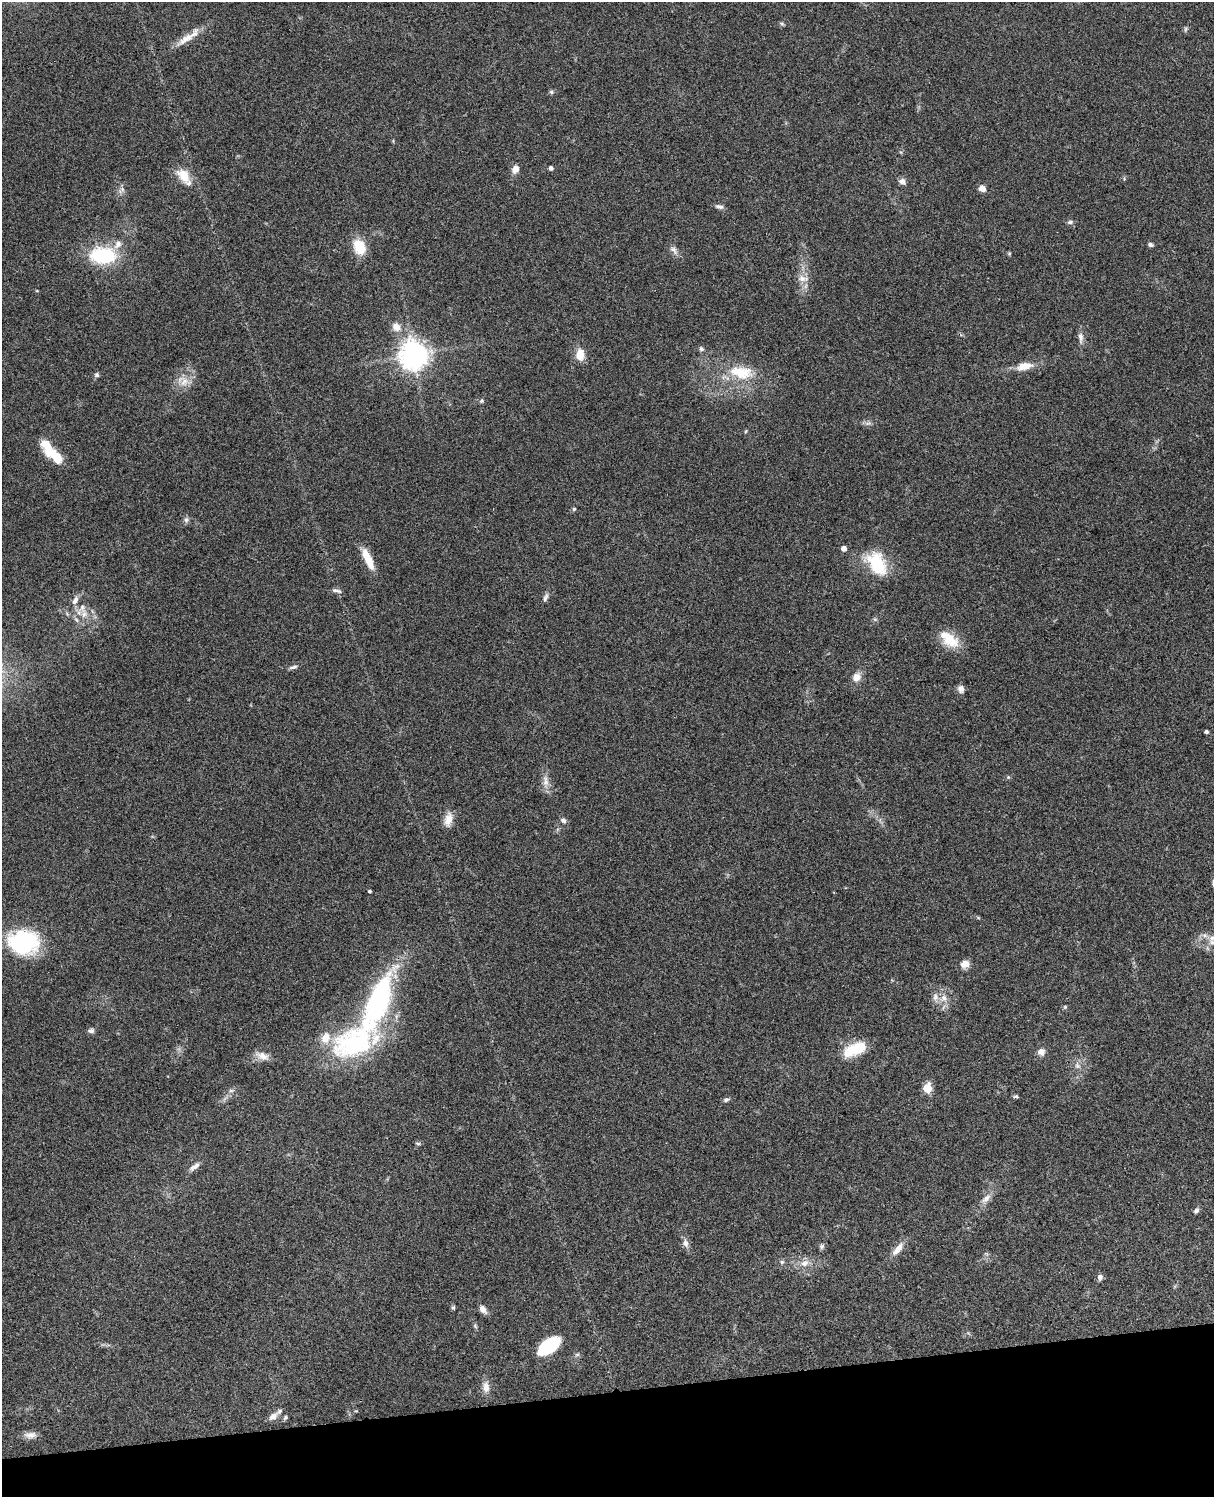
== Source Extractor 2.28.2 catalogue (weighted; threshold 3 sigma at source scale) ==
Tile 10 of 4 x 3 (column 2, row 3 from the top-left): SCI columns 1333-2544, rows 278-1772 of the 5088 x 4927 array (HDU 1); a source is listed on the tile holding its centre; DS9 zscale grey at full resolution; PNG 1216 x 1499 px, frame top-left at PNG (2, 2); no overlay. Shown black and unused: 7% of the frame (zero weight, under 3 of 4 exposures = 6% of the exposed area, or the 3 px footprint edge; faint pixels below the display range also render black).
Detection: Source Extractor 2.28.2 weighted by HDU 2 'WHT'; one run over the whole footprint, this tile lists its part. Background 0.0986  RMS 0.0064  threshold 0.0286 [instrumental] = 3 sigma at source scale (4.5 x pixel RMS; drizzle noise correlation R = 1.50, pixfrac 1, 0.05/0.05 arcsec/px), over >= 5 px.
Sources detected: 92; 1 inside a brighter object's white glare — not listed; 7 inside a brighter listed object's ellipse — not listed separately; the other 84 listed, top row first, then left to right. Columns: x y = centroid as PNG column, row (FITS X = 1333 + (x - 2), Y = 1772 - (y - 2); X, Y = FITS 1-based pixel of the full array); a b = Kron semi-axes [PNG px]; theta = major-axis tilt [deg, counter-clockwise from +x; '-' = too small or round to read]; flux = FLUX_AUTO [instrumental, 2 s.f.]
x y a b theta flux
782 23 6 4 -47 1
1185 29 8 4 81 1
186 39 30 10 34 8.5
551 92 6 5 - 1
551 168 4 4 - 1.9
515 169 7 6 - 6.1
184 176 20 12 -51 12
902 181 8 7 - 3
982 188 8 7 - 3.7
121 190 12 6 55 2.6
719 207 11 5 -14 2.1
1070 222 9 5 15 1.4
1150 245 6 5 - 1.5
359 247 16 11 -64 17
674 250 15 7 -49 3.1
1009 253 5 5 - 0.75
103 255 24 15 -2 46
803 278 17 9 -7 4.9
396 327 12 10 -44 5.5
1081 337 15 6 -84 3.2
701 349 7 6 - 1.6
414 355 10 10 - 630
580 355 13 9 86 9
1024 366 23 10 13 8.6
741 372 35 18 -9 25
97 375 6 6 - 1.5
183 381 19 13 -30 8.2
481 401 7 5 47 1.1
868 423 9 5 18 1.8
746 431 6 3 71 0.63
52 453 29 11 -40 19
574 509 6 5 - 0.88
186 520 8 7 - 1.9
844 549 5 4 - 3.6
368 559 26 8 -65 12
877 563 30 19 -56 29
337 591 15 5 -12 2
545 598 14 5 70 2.1
82 608 16 10 -78 6.6
949 639 27 14 -37 16
293 667 11 5 13 1.8
856 677 13 10 53 5
961 689 9 8 - 3
1206 732 4 3 - 1.4
1008 777 5 5 - 0.78
546 781 19 8 -83 5.2
448 819 18 9 78 6.3
563 820 8 6 -40 1.9
369 891 3 3 - 1.1
1212 938 11 9 5 4.4
26 941 28 23 -12 66
965 964 9 8 - 5.2
944 998 12 10 33 5.6
378 1001 81 25 69 110
1065 1007 5 4 - 0.8
91 1031 8 6 0 2
326 1038 16 12 71 8.5
855 1049 25 10 21 25
1041 1052 8 8 - 3.8
262 1056 19 9 -20 5.3
1077 1066 11 7 -60 3
927 1088 6 5 - 20
231 1090 7 4 0 1.2
1016 1096 7 4 5 0.96
726 1100 8 5 27 1.5
418 1143 6 4 -2 0.94
194 1166 17 6 35 3.4
986 1198 16 8 46 4.6
1196 1210 7 6 - 1.7
685 1243 12 7 -78 3.3
822 1246 7 6 - 1.5
898 1249 20 8 51 6.4
782 1262 7 6 - 1.4
805 1263 14 9 31 5.3
1100 1277 8 6 83 2.1
453 1307 6 5 - 1
483 1309 11 7 -50 3.8
475 1326 8 5 -65 1.1
549 1346 19 10 36 48
577 1354 7 4 1 1.1
486 1387 15 9 -87 4.9
273 1416 14 8 36 4.1
285 1417 7 5 51 1.1
30 1435 17 8 -1 4
Isophote crosses this tile's border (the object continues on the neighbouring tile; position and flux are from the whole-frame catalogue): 1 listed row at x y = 1212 938